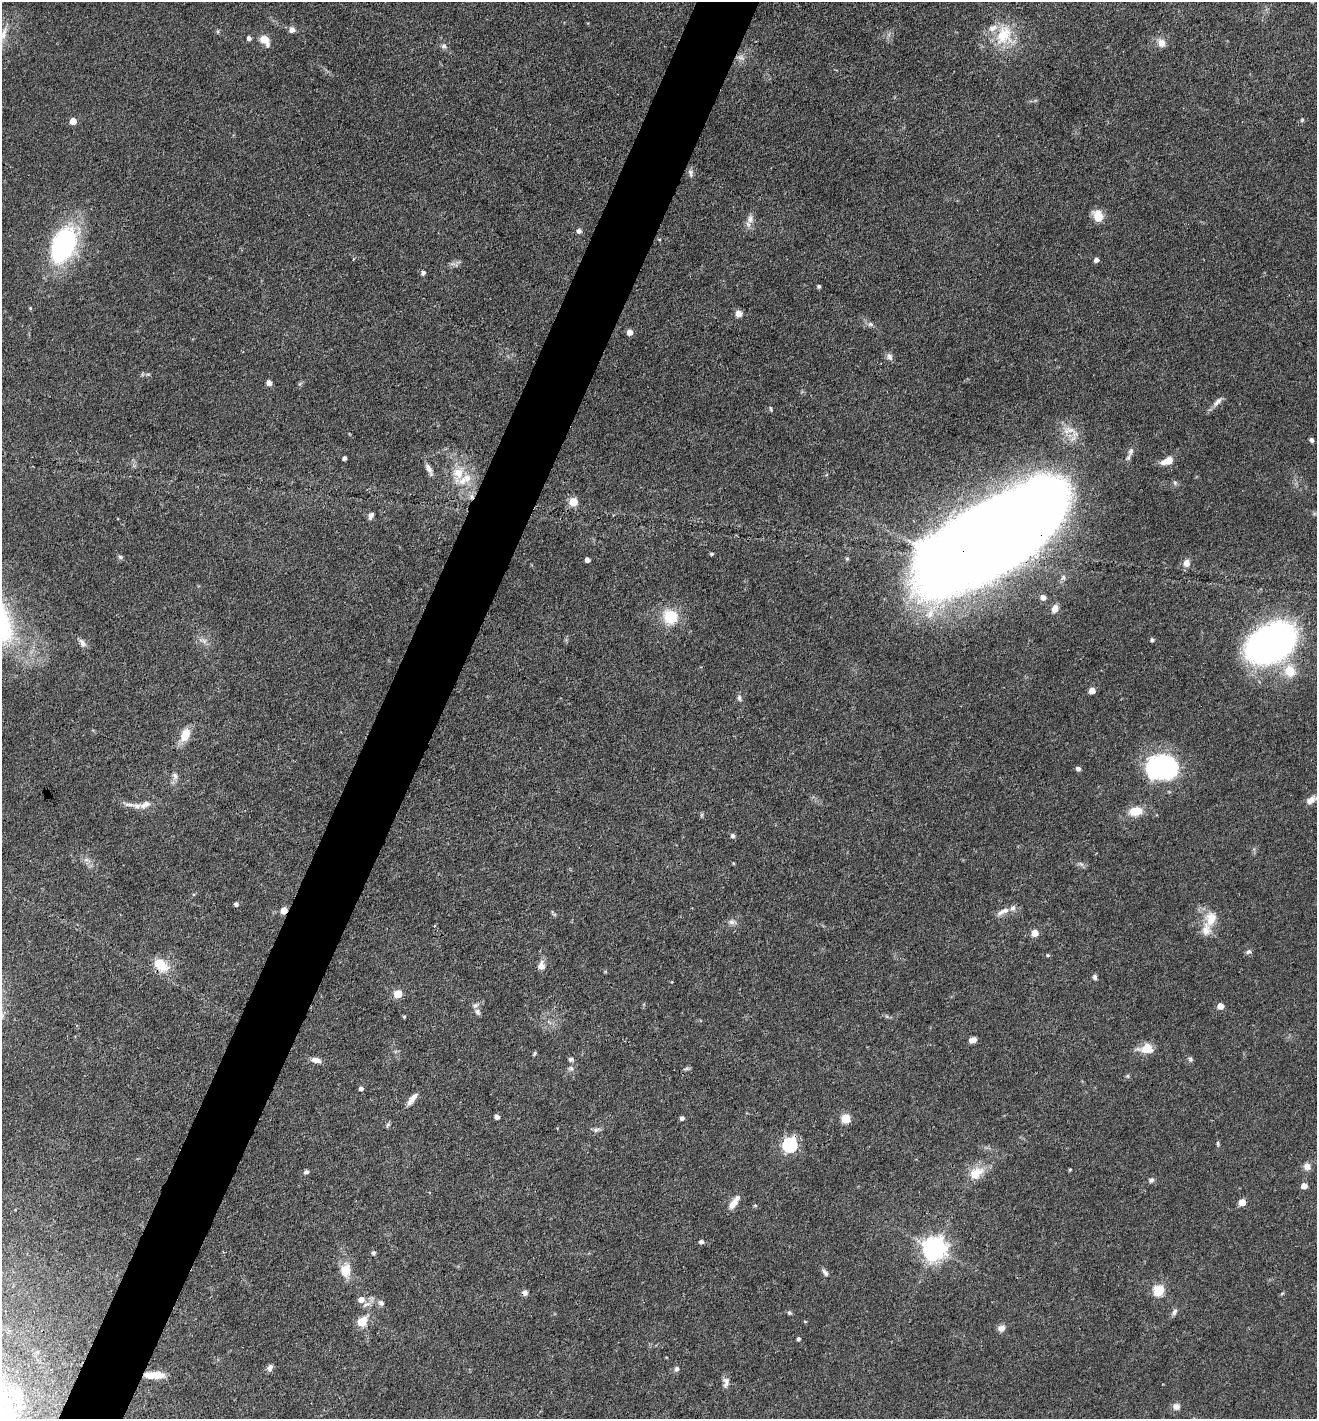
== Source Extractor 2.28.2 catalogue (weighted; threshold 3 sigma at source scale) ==
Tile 7 of 4 x 4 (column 3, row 2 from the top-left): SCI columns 2774-4088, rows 2837-4253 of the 5683 x 5673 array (HDU 1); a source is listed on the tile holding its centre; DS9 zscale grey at full resolution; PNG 1319 x 1421 px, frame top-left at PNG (2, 2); no overlay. Shown black and unused: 5% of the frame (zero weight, under 3 of 4 exposures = <1% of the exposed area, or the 3 px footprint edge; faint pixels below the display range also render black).
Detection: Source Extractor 2.28.2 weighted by HDU 2 'WHT'; one run over the whole footprint, this tile lists its part. Background 0.109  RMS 0.0045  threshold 0.02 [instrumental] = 3 sigma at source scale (4.5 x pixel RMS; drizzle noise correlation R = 1.50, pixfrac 1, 0.05/0.05 arcsec/px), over >= 5 px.
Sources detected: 135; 1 inside a brighter object's white glare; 1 cosmic-ray / hot-pixel residue — not listed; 8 inside a brighter listed object's ellipse — not listed separately; the other 125 listed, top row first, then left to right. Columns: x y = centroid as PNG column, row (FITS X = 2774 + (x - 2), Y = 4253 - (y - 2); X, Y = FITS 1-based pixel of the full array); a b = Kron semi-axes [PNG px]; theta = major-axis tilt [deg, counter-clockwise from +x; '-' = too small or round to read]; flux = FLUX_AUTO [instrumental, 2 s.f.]
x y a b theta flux
292 30 7 7 - 2.1
3 34 23 8 69 4.9
1004 35 31 22 68 17
249 38 5 4 - 1.7
265 40 16 10 -53 4.6
1161 43 12 9 -71 3.2
444 46 8 7 - 1.3
741 57 10 7 -15 2.1
1302 120 5 5 - 0.57
73 121 5 5 - 6.1
690 173 12 6 -81 1.5
1098 216 11 8 -65 7.9
750 219 12 9 73 2.7
579 231 5 5 - 1.8
64 245 34 21 66 75
353 259 3 3 - 0.65
1096 260 4 4 - 1.8
423 273 5 5 - 1.3
819 286 4 4 - 0.92
30 308 5 4 - 0.45
739 314 7 6 - 3.2
870 324 9 6 -15 1.3
629 332 5 5 - 3.9
890 357 10 7 -67 1.7
148 374 6 4 18 0.61
269 383 5 5 - 3.1
1217 402 18 7 44 2.4
770 409 7 3 -81 0.56
1312 440 6 4 -66 0.95
1131 451 12 7 73 2.1
344 458 4 4 - 1.5
1168 460 15 9 22 4.2
429 469 17 6 -65 2.7
458 473 26 16 78 12
573 502 5 5 - 14
371 516 9 6 66 1.6
990 536 123 53 33 1700
712 554 4 3 - 0.69
120 557 7 5 -32 0.9
587 560 4 4 - 2.7
1186 563 9 7 -87 3.1
1043 597 6 5 - 2.6
1055 609 10 8 65 3.2
670 617 22 20 -48 13
1152 640 5 4 - 0.94
204 641 7 6 - 1.5
82 643 12 7 -63 2.1
1271 643 42 27 26 200
1290 671 15 13 -65 9.5
1092 691 5 5 - 4.8
739 698 9 5 -83 1.2
185 735 16 9 65 7.8
1162 767 29 21 5 74
1078 769 6 5 - 1.3
175 776 9 6 -78 1.7
1311 800 12 7 34 3.2
129 805 19 4 -3 2.2
145 805 17 8 25 3.5
1136 811 12 8 9 9.2
733 835 5 5 - 1.2
86 860 7 4 18 1.1
1081 864 8 5 -44 1.1
236 904 4 4 - 1.2
284 910 5 4 - 6.4
1002 912 16 7 36 2.8
1211 919 23 16 75 8.5
731 922 9 6 -16 1.6
1035 933 5 5 - 5.8
1248 952 7 6 - 1.1
1048 955 5 4 - 0.51
161 965 21 13 -38 9.9
541 965 12 9 85 2.8
1095 977 7 5 -76 1.1
398 994 5 5 - 11
475 1005 9 6 32 1.5
1220 1006 5 5 - 4.6
477 1012 8 7 - 1.3
404 1017 4 4 - 0.55
973 1040 7 5 12 2.2
1146 1048 16 11 4 6.8
535 1053 5 4 - 0.69
571 1059 8 6 -13 1
1190 1059 7 5 -78 1.1
316 1060 11 6 -13 2.7
571 1068 9 6 -48 1.2
686 1069 7 4 19 0.83
361 1088 4 4 - 1.5
412 1098 17 6 51 3.4
497 1117 4 4 - 1.8
682 1118 4 4 - 1.4
846 1119 5 5 - 20
388 1125 7 5 55 0.81
596 1130 11 6 14 1.4
1218 1144 7 4 -84 0.67
790 1145 7 6 - 89
1307 1167 9 8 - 2.6
1070 1170 4 3 - 0.48
306 1172 6 5 - 1
976 1173 23 15 34 8.2
1151 1180 8 6 44 1.2
1304 1186 5 5 - 4.2
1242 1202 5 5 - 7.1
733 1203 15 7 56 4.2
755 1205 5 4 - 0.53
701 1242 6 5 - 1.1
935 1249 8 8 - 370
373 1253 6 5 - 0.83
345 1270 19 14 -88 7.3
825 1273 12 5 -53 1.3
1159 1291 6 5 - 33
525 1293 8 7 - 1.5
361 1299 6 5 - 3.5
381 1303 8 6 -34 1.5
366 1304 15 6 26 2.3
1174 1312 10 6 62 1.5
789 1313 7 5 -41 0.77
362 1322 6 5 - 17
1001 1328 9 8 - 2.3
798 1339 4 3 - 0.91
270 1368 10 6 74 1.6
677 1369 8 6 67 1.3
155 1375 22 7 0 7.1
726 1382 16 7 84 2.3
17 1393 21 17 -78 12
1176 1407 10 9 - 2.1
Overlapping masked pixels (flux is a lower limit): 6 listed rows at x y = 990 536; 284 910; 161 965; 790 1145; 525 1293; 155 1375
Isophote crosses this tile's border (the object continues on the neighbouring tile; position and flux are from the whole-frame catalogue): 2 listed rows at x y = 3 34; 990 536